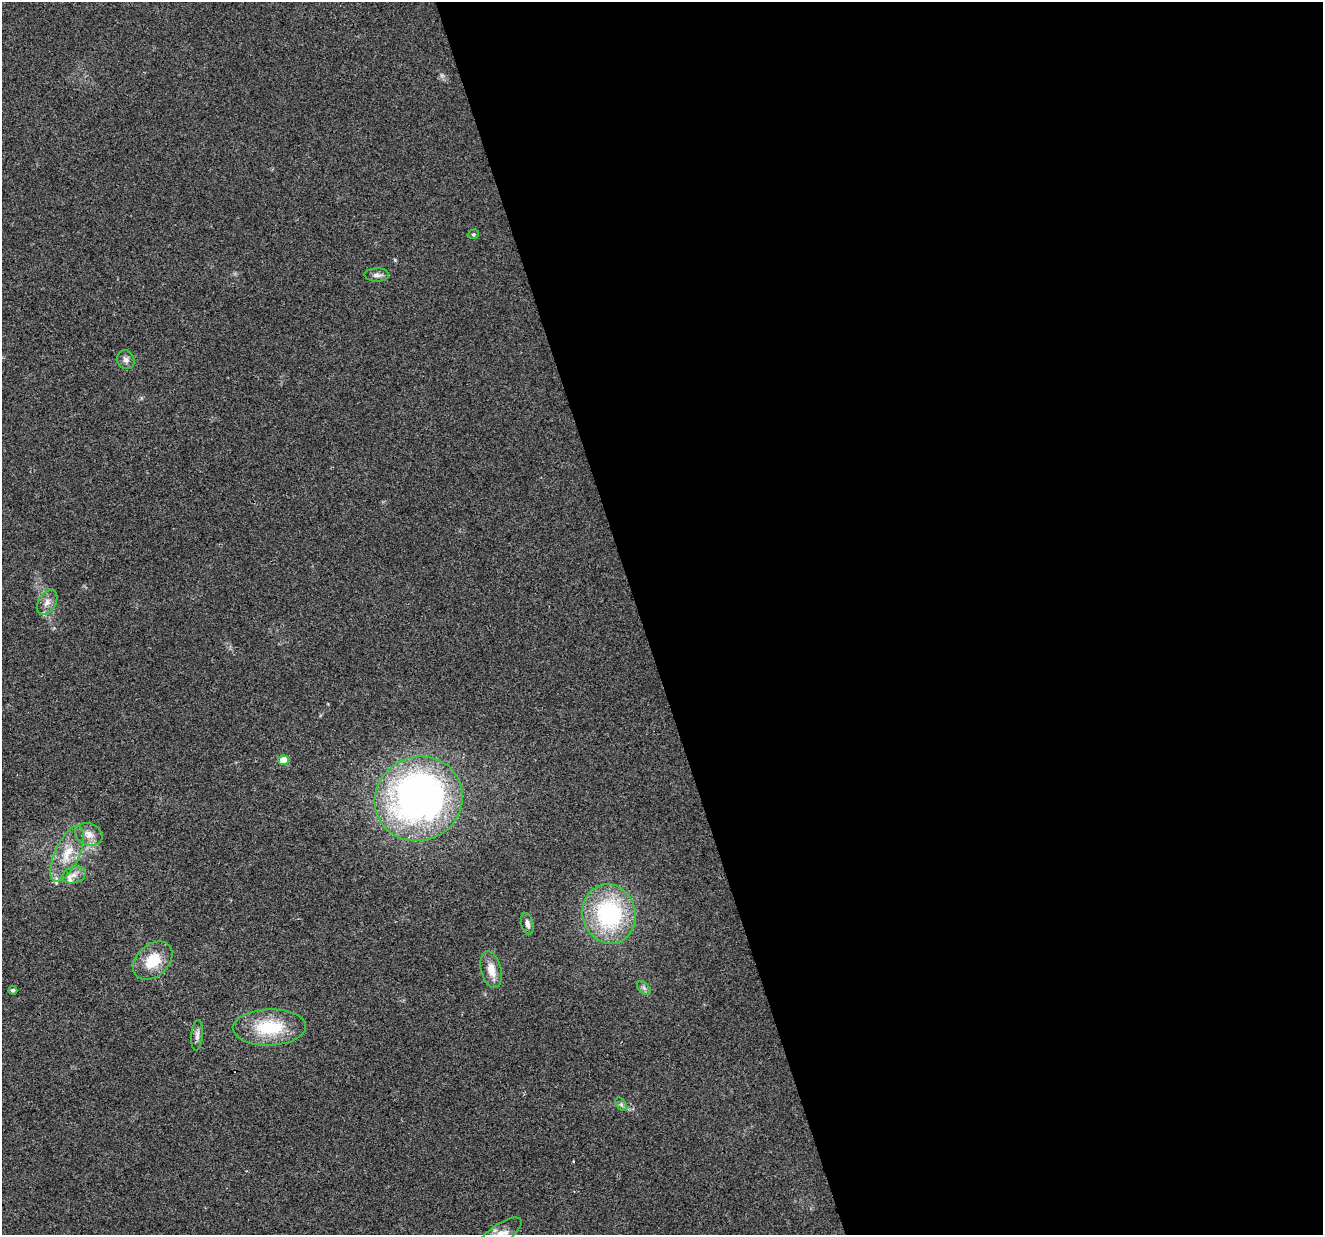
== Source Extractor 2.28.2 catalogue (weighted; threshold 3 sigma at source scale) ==
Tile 8 of 4 x 4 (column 4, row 2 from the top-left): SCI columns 3964-5284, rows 2523-3755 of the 5285 x 5096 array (HDU 1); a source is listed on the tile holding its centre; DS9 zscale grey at full resolution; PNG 1325 x 1237 px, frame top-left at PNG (2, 2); each listed source drawn as its Kron ellipse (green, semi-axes under 4 px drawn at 4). Shown black and unused: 52% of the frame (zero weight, under 2 of 3 exposures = <1% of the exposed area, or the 3 px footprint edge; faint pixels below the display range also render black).
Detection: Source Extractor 2.28.2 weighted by HDU 2 'WHT'; one run over the whole footprint, this tile lists its part. Background 0.0283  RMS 0.0061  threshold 0.0276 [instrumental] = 3 sigma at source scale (4.5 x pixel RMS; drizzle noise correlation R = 1.50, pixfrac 1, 0.0396/0.0396 arcsec/px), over >= 5 px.
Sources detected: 22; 1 cosmic-ray / hot-pixel residue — neither listed nor drawn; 2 inside a brighter listed object's ellipse — not listed separately; the other 19 listed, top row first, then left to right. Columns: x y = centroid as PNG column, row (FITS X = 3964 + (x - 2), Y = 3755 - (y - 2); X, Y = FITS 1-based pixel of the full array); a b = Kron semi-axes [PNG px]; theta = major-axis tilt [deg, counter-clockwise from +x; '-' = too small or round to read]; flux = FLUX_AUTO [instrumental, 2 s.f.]
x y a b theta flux
473 234 6 4 18 0.8
377 275 12 6 -1 2.4
126 360 10 8 -60 2.7
47 602 13 8 59 4.2
284 760 5 5 - 11
419 799 44 42 27 290
89 834 14 11 -22 5.6
67 854 30 12 65 15
74 875 12 8 15 4
609 914 30 26 -78 76
527 924 11 6 -76 2.6
153 961 22 16 42 18
491 970 19 10 -76 8.2
644 988 8 5 -46 1.7
13 990 4 3 - 1.2
270 1027 36 18 2 31
197 1035 15 5 85 2.8
621 1104 7 4 -56 1.4
500 1234 25 10 34 7.7
Isophote crosses this tile's border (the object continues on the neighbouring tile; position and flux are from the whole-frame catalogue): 1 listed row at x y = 500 1234